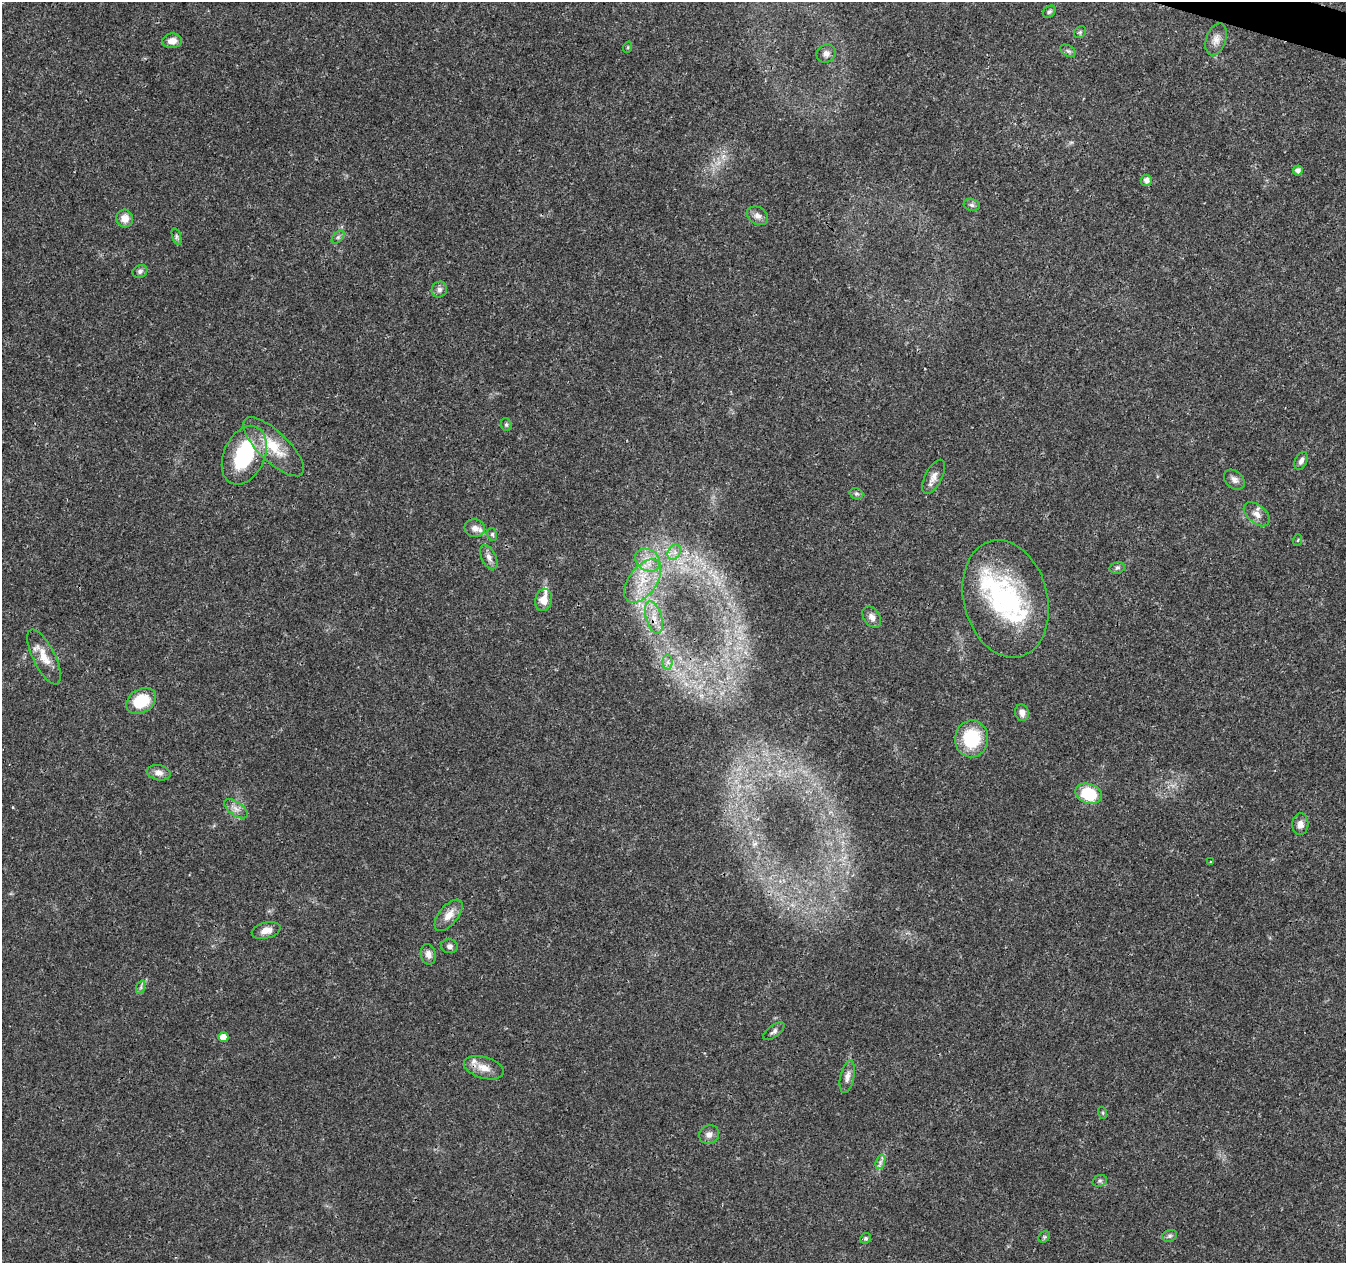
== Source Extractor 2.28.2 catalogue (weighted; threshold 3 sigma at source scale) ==
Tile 10 of 4 x 4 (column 2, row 3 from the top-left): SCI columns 1355-2698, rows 1544-2804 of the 5392 x 5546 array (HDU 1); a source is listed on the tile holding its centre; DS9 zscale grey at full resolution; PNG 1348 x 1265 px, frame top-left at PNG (2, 2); each listed source drawn as its Kron ellipse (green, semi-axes under 4 px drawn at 4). Shown black and unused: <1% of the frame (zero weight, under 3 of 4 exposures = <1% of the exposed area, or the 3 px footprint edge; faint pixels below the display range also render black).
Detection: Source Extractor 2.28.2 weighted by HDU 2 'WHT'; one run over the whole footprint, this tile lists its part. Background 0.0261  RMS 0.0019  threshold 0.00865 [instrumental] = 3 sigma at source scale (4.5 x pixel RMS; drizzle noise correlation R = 1.50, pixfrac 1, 0.0396/0.0396 arcsec/px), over >= 5 px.
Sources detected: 69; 3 inside a brighter object's white glare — neither listed nor drawn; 4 inside a brighter listed object's ellipse — not listed separately; the other 62 listed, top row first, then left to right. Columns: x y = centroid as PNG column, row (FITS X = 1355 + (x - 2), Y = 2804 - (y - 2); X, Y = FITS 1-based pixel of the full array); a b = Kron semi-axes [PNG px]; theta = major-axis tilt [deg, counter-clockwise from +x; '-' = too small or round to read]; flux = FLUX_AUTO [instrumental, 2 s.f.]
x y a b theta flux
1049 12 7 5 44 0.4
1080 32 6 5 - 0.35
1216 39 16 10 71 1.5
172 41 10 7 3 1.6
628 47 6 3 72 0.2
1068 51 8 5 -31 0.45
826 54 10 9 - 0.97
1298 170 5 5 - 0.92
1146 180 6 5 - 0.95
972 205 8 6 -17 0.48
757 216 11 8 -31 1
125 219 9 8 - 2
177 236 8 4 -72 0.41
338 237 8 4 45 0.44
140 271 7 6 - 0.54
439 289 8 7 - 0.72
506 425 6 5 - 0.36
274 447 39 15 -44 6.4
244 455 31 20 66 16
1301 461 9 6 65 0.76
934 477 18 8 62 1.4
1234 480 12 8 -41 0.99
856 494 7 5 -18 0.41
1257 514 15 9 -40 1.5
475 528 10 8 -12 1.2
492 534 6 5 - 0.36
1298 540 6 3 71 0.21
674 552 8 6 61 0.96
489 557 13 7 -63 1.1
648 560 13 10 -34 2.4
1117 568 8 5 14 0.47
643 581 25 14 54 5.9
1006 599 59 42 -75 26
544 600 11 8 76 2.2
654 617 17 8 -74 2.3
872 617 12 8 -55 1.1
44 657 30 11 -63 3.2
668 662 7 5 90 0.67
141 701 16 11 32 7
1022 713 8 6 -75 1.3
972 739 18 16 88 9.6
159 773 12 7 -11 1.2
1088 794 13 10 -19 7.8
236 809 13 6 -36 1.2
1300 824 11 8 87 1.2
1210 862 4 2 - 0.19
449 915 19 9 50 2.2
266 930 15 8 14 1.7
449 946 8 7 - 0.7
428 954 10 7 -78 1.1
141 987 7 4 72 0.43
774 1031 12 5 38 0.6
223 1037 5 5 - 1.9
484 1068 20 10 -16 2.4
847 1077 16 7 78 1.2
1103 1113 6 4 -72 0.22
709 1135 10 9 - 1
880 1162 7 4 71 0.6
1100 1181 7 5 20 0.41
1170 1236 8 5 20 0.47
1044 1237 6 5 - 0.3
866 1238 5 5 - 0.34
Overlapping masked pixels (flux is a lower limit): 1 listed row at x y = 654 617